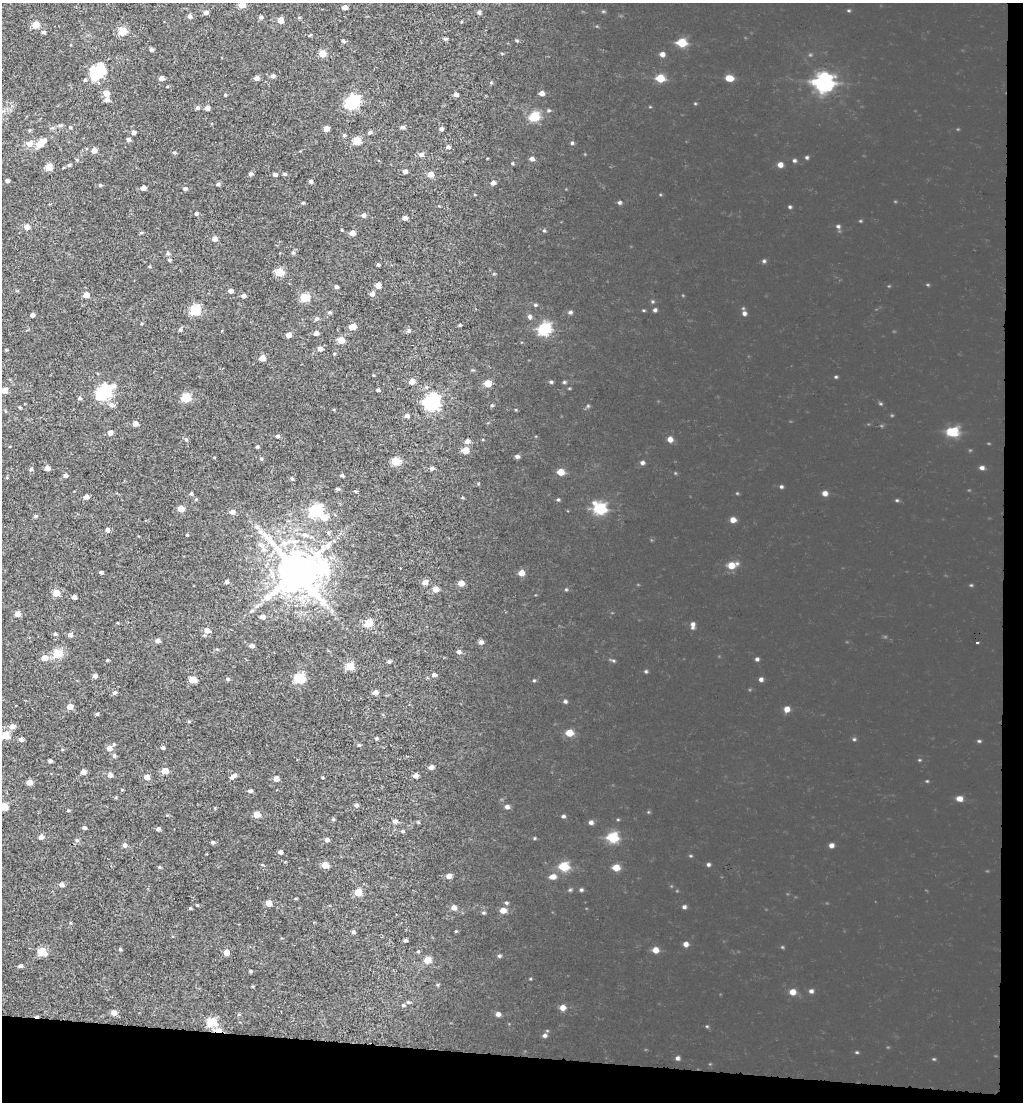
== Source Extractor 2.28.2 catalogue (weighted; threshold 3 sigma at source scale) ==
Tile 4 of 2 x 2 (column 2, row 2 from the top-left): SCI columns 2819-3839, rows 1369-2468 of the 4785 x 4449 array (HDU 1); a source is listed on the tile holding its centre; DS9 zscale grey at full resolution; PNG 1025 x 1104 px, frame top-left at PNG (2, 3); no overlay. Shown black and unused: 6% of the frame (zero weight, under 3 of 5 exposures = <1% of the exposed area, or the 3 px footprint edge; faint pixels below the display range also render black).
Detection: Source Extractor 2.28.2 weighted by HDU 2 'WHT'; one run over the whole footprint, this tile lists its part. Background 0.00293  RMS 0.0025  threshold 0.0111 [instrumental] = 3 sigma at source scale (4.5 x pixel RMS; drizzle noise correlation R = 1.50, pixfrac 1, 0.0396/0.0396 arcsec/px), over >= 5 px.
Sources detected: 277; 1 cosmic-ray / hot-pixel residue — not listed; the other 276 listed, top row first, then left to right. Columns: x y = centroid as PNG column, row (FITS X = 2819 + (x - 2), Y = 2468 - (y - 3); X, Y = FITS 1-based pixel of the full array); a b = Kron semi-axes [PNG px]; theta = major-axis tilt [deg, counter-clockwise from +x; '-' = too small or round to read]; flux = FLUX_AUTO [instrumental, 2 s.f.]
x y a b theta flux
242 5 5 5 - 3.7
345 7 5 4 - 0.87
206 12 5 5 - 0.68
479 12 5 4 - 0.39
190 16 5 4 - 0.65
261 17 5 5 - 0.45
280 20 5 4 - 2.3
35 25 5 5 - 4
122 31 5 5 - 7.1
44 32 4 4 - 0.46
310 35 4 3 - 0.22
445 39 5 4 - 0.36
343 41 5 4 - 0.36
682 43 5 5 - 6.1
151 50 5 4 - 0.43
322 53 5 5 - 3.5
662 54 5 5 - 0.79
98 72 18 13 48 11
273 76 5 5 - 0.58
161 78 5 4 - 0.8
256 78 5 5 - 0.82
660 78 5 5 - 4.5
729 78 7 5 -11 2.2
824 82 7 7 - 62
106 93 6 6 - 1.7
542 93 5 4 - 0.9
225 95 4 3 - 0.21
456 95 5 4 - 0.62
107 100 6 6 - 0.68
352 102 6 6 - 38
197 108 5 5 - 0.41
207 108 5 4 - 0.94
534 116 5 5 - 10
60 125 6 4 20 0.35
402 127 5 4 - 0.53
326 129 5 4 - 1.3
441 129 4 4 - 0.52
370 132 5 4 - 0.48
133 133 4 4 - 0.66
344 135 5 4 - 0.3
128 139 4 4 - 0.61
357 141 5 5 - 5.4
41 142 13 7 40 2.4
572 143 5 4 - 0.26
29 144 10 8 33 1.2
448 147 5 4 - 0.46
94 150 4 4 - 1.7
174 153 5 3 - 0.26
421 154 6 5 - 0.83
532 159 5 5 - 0.59
794 160 5 3 - 0.25
69 165 4 4 - 0.35
780 165 5 5 - 0.95
49 167 5 5 - 3.2
405 171 4 4 - 0.73
250 174 5 4 - 0.49
275 174 5 4 - 0.58
284 174 5 4 - 0.32
430 174 5 5 - 1.8
7 181 4 3 - 0.6
311 181 4 4 - 0.59
493 183 5 4 - 0.61
218 184 4 4 - 0.41
100 185 4 4 - 0.25
143 188 4 4 - 1
185 189 5 5 - 0.38
619 202 5 4 - 0.31
303 203 5 3 - 0.22
196 213 4 4 - 0.41
363 215 5 5 - 0.67
405 218 5 4 - 0.85
838 226 4 4 - 0.29
27 227 5 5 - 1.4
342 230 4 3 - 0.2
352 233 5 4 - 1.4
214 239 5 5 - 1.2
168 253 5 4 - 0.36
293 253 5 5 - 0.34
169 260 4 4 - 0.27
764 261 5 4 - 0.23
378 264 4 3 - 0.3
279 272 5 5 - 6.5
378 285 4 4 - 1.7
336 287 4 4 - 0.43
230 291 4 4 - 0.71
372 294 6 5 - 0.71
86 295 4 4 - 2
244 296 5 4 - 0.53
305 298 5 5 - 7.7
195 310 5 5 - 13
655 310 5 4 - 0.37
330 312 5 4 - 0.35
570 312 5 4 - 0.34
744 313 5 5 - 0.46
32 315 4 4 - 0.59
530 316 5 5 - 0.45
317 319 6 5 - 0.43
460 325 4 3 - 0.22
352 327 5 4 - 2.5
544 329 6 5 - 21
180 330 5 4 - 0.36
409 331 6 4 20 0.39
316 333 5 5 - 0.71
288 335 4 4 - 1.2
341 340 5 5 - 3.5
320 349 5 5 - 0.77
6 350 3 3 - 0.21
262 358 5 4 - 1.6
412 381 5 5 - 1.6
551 382 5 4 - 0.25
488 383 5 5 - 3.6
4 390 4 4 - 2
378 390 4 3 - 0.33
103 392 8 6 41 42
186 397 5 5 - 8.8
80 398 5 4 - 0.36
432 402 7 6 - 59
111 405 8 6 -19 0.86
492 405 4 4 - 0.26
407 416 5 4 - 0.63
135 423 5 4 - 1.1
952 432 6 5 - 9.6
110 433 5 5 - 1
277 436 5 4 - 0.41
186 439 6 4 -1 0.27
670 439 5 5 - 0.99
467 441 5 5 - 0.88
257 447 4 4 - 0.28
465 450 5 5 - 3.1
517 456 5 4 - 0.48
261 458 5 3 - 0.24
395 461 5 5 - 6
642 463 5 4 - 0.44
47 468 4 4 - 1.2
432 468 6 5 - 0.51
982 468 5 4 - 0.47
31 469 4 4 - 0.33
560 472 5 5 - 2.6
65 475 5 5 - 0.53
342 475 4 4 - 0.31
292 479 5 4 - 0.3
781 487 5 3 - 0.25
338 489 5 4 - 0.38
191 493 4 4 - 0.3
825 493 5 4 - 0.89
86 497 5 4 - 0.94
558 499 5 3 - 0.23
600 508 7 5 -27 16
181 509 4 4 - 3.1
316 511 6 6 - 28
232 512 5 5 - 0.89
36 516 4 4 - 0.29
325 518 7 6 - 1.9
733 520 5 5 - 1.1
257 527 7 6 - 0.69
107 530 5 5 - 0.6
261 545 9 7 -43 1.5
731 565 5 5 - 2.4
296 571 13 11 -5 900
101 572 4 3 - 0.38
521 573 5 5 - 1.7
227 582 4 4 - 0.53
425 582 5 5 - 1.4
461 583 5 4 - 1.6
435 589 5 5 - 1.7
56 593 5 5 - 3.4
74 597 4 4 - 0.8
17 614 5 4 - 1.9
262 617 5 4 - 0.85
369 623 5 5 - 6.4
692 625 8 5 90 0.62
207 630 5 5 - 1.4
55 634 5 4 - 0.33
70 635 5 5 - 0.69
158 641 5 4 - 0.65
481 642 6 5 - 0.64
977 642 3 2 - 0.31
251 646 5 4 - 0.66
459 652 5 5 - 0.52
58 654 5 5 - 8.2
44 658 5 5 - 2
757 659 4 4 - 0.33
107 660 3 3 - 0.22
389 662 5 5 - 0.4
350 666 5 5 - 7.1
434 675 6 5 - 0.52
95 676 4 4 - 0.74
299 678 5 5 - 14
192 679 5 4 - 4
228 679 5 4 - 0.34
761 679 4 4 - 0.46
114 692 5 5 - 0.43
375 692 5 4 - 0.97
565 701 5 4 - 0.32
70 706 5 4 - 1.9
787 709 5 5 - 1.2
97 714 5 3 - 0.24
189 721 5 3 - 0.22
12 726 6 6 - 1.1
569 733 5 5 - 2.9
5 735 5 5 - 7
377 738 4 4 - 0.27
21 739 5 4 - 0.69
359 745 5 4 - 0.27
109 748 5 5 - 1.3
162 748 4 4 - 0.37
114 756 5 4 - 0.37
50 761 4 3 - 0.47
431 767 5 4 - 0.74
165 771 5 4 - 2.5
83 772 4 4 - 1.5
110 775 5 5 - 0.88
234 776 8 4 35 0.77
416 776 5 4 - 0.84
147 777 5 4 - 1.3
276 778 5 4 - 1.5
29 782 5 4 - 1.4
122 790 4 3 - 0.18
250 791 5 4 - 0.52
959 799 5 4 - 1.3
356 805 5 4 - 0.56
4 807 5 5 - 4.7
507 807 5 4 - 0.61
257 814 5 4 - 2.9
563 816 5 4 - 0.31
395 821 6 5 - 0.71
591 822 5 4 - 0.55
84 828 4 4 - 0.41
158 829 5 4 - 0.44
402 831 4 4 - 0.29
41 837 5 5 - 0.63
613 837 6 5 - 11
77 840 5 5 - 0.37
327 840 5 5 - 0.59
212 842 5 4 - 0.43
124 845 5 5 - 0.68
831 845 5 4 - 0.65
280 852 4 4 - 0.62
708 864 5 4 - 0.29
325 865 5 5 - 2.7
564 866 5 5 - 7.7
616 867 5 5 - 2.5
449 876 4 4 - 1.3
553 877 7 5 7 1.1
61 884 5 5 - 0.83
581 890 4 4 - 0.28
358 892 5 5 - 3.7
269 903 4 4 - 2.1
197 905 4 3 - 0.18
454 907 5 5 - 1.1
684 907 4 4 - 0.38
190 908 4 4 - 0.25
503 910 5 5 - 1.6
353 932 5 4 - 0.42
405 940 4 4 - 0.36
686 944 5 4 - 0.72
120 949 4 4 - 0.26
655 950 5 5 - 1.5
418 951 5 3 - 0.25
42 952 5 5 - 7.8
226 952 5 5 - 2
499 956 5 4 - 0.3
427 960 5 5 - 3.5
20 966 4 3 - 0.52
250 971 4 4 - 0.27
811 991 5 4 - 0.41
792 992 5 5 - 1.4
408 1002 5 4 - 0.31
403 1005 5 3 - 0.23
562 1007 5 5 - 1.3
114 1013 6 5 - 1.3
498 1014 5 5 - 0.7
212 1022 5 5 - 11
218 1030 6 4 -7 4.4
544 1035 5 5 - 0.43
677 1058 5 4 - 0.42
Overlapping masked pixels (flux is a lower limit): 1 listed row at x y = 218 1030
Isophote crosses this tile's border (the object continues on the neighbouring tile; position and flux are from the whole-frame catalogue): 2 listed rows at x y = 242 5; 4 807
Unlisted compact peaks at least as high as the median listed source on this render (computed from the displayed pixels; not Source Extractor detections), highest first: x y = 790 207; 807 157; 646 671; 979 741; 564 382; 836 377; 483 913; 549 110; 854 739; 534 680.